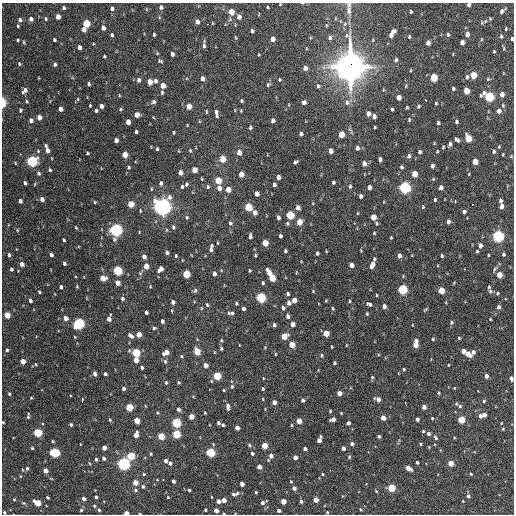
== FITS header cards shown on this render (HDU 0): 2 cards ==
NAXIS1  =                  512 / Axis length
NAXIS2  =                  512 / Axis length

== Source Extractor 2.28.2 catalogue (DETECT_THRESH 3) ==
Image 512 x 512 px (HDU 0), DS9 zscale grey, 1 PNG px = 1 image px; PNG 516 x 516 px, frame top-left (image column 1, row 512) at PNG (2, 3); no overlay
Background 1140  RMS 34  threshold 103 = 3 sigma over >= 5 px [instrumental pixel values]
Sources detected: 458; all 458 listed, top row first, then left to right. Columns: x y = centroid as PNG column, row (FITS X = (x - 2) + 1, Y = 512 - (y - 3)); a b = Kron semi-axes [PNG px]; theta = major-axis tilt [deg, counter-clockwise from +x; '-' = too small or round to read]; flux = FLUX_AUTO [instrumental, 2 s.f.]
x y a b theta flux
302 3 4 2 - 2.0e+03
280 4 2 2 - 1.8e+03
469 5 4 3 - 7.1e+03
161 7 5 5 - 6.2e+03
268 7 3 2 - 2.3e+03
64 8 4 3 - 4.1e+03
112 8 4 4 - 5.6e+03
349 11 14 7 -82 1.5e+04
502 11 6 4 41 7.5e+03
231 12 5 4 - 3.3e+04
411 12 3 3 - 3.2e+03
58 17 4 4 - 1.6e+04
159 17 5 3 - 2.3e+03
239 17 5 4 - 1.1e+04
335 18 5 3 - 2.2e+03
31 19 5 5 - 9.1e+03
46 19 5 4 - 3.5e+03
490 19 5 5 - 2.8e+03
20 20 5 5 - 7.1e+03
197 22 5 4 - 9.9e+03
86 23 5 4 - 5.9e+04
482 23 7 5 65 4.1e+03
208 24 2 2 - 2.2e+03
18 26 4 4 - 2.6e+03
103 28 4 4 - 1.1e+04
84 29 4 4 - 1.4e+04
506 29 4 3 - 2.2e+03
252 31 4 3 - 5.8e+03
393 32 6 4 34 1.1e+04
154 34 4 3 - 3.5e+03
448 34 4 4 - 4.6e+03
467 34 5 4 - 1.2e+04
112 35 4 3 - 4.3e+03
391 36 5 4 - 8.7e+03
409 36 5 4 - 2.8e+03
501 36 6 4 86 4.0e+03
235 37 4 3 - 1.9e+03
330 38 6 5 - 6.0e+03
273 39 4 4 - 1.4e+04
512 39 4 3 - 7.3e+03
18 40 3 3 - 2.5e+03
54 40 4 3 - 3.9e+03
24 42 5 3 - 2.9e+03
462 42 4 4 - 1.1e+04
428 43 5 4 - 1.4e+04
204 46 6 4 -88 5.2e+03
79 47 4 4 - 1.1e+04
504 48 5 3 - 2.3e+03
494 51 3 2 - 2.3e+03
172 54 4 4 - 9.0e+03
104 56 3 3 - 2.8e+03
396 60 6 4 72 5.1e+03
160 61 6 4 -16 3.6e+03
19 64 4 3 - 3.1e+03
55 64 4 4 - 4.9e+03
350 66 13 11 -89 2.9e+06
305 68 5 4 - 9.7e+03
411 70 4 2 - 1.7e+03
473 75 5 4 - 4.8e+04
467 77 6 4 82 4.7e+03
202 78 5 4 - 1.2e+04
434 78 5 4 - 6.6e+04
488 79 5 4 - 2.4e+03
139 80 6 5 - 7.8e+03
280 80 4 3 - 2.4e+03
155 81 5 4 - 5.4e+03
150 82 5 4 - 2.1e+04
89 84 4 3 - 4.2e+03
268 84 6 5 - 3.7e+03
163 85 5 4 - 2.0e+04
318 86 6 5 - 4.1e+03
453 88 4 3 - 4.0e+03
25 90 7 4 47 9.1e+03
466 91 5 4 - 3.0e+04
162 93 5 4 - 3.1e+03
502 94 5 4 - 1.2e+04
119 95 5 3 - 1.8e+03
399 97 4 4 - 1.9e+04
489 97 6 5 - 1.8e+05
78 99 5 5 - 2.6e+03
425 99 4 2 - 8.5e+03
27 101 5 3 - 2.7e+03
241 101 3 3 - 2.9e+03
3 102 7 4 90 3.2e+04
153 102 5 4 - 6.3e+03
304 102 5 4 - 7.2e+03
347 102 9 7 -76 1.0e+04
436 103 4 3 - 2.7e+03
90 105 3 2 - 2.3e+03
503 105 6 4 -70 3.0e+03
101 106 4 4 - 8.6e+03
189 106 5 4 - 2.4e+04
418 106 5 3 - 2.9e+03
407 107 3 3 - 2.3e+03
60 109 4 4 - 1.2e+04
121 109 5 4 - 2.9e+03
392 109 4 3 - 3.3e+03
20 110 4 3 - 3.5e+03
96 111 4 3 - 4.2e+03
241 111 4 2 - 1.8e+03
499 111 5 4 - 1.1e+04
206 112 4 3 - 2.6e+03
216 113 8 3 -83 7.4e+03
368 113 5 4 - 9.7e+03
137 115 4 4 - 1.8e+04
374 116 4 4 - 8.9e+03
39 117 4 4 - 1.7e+04
31 120 5 4 - 9.6e+03
273 120 4 4 - 7.0e+03
409 120 4 3 - 2.8e+03
199 121 5 3 - 1.8e+03
128 122 4 4 - 1.8e+04
456 122 4 4 - 4.1e+03
438 123 4 3 - 4.0e+03
250 127 5 4 - 4.3e+03
375 127 3 2 - 2.0e+03
136 132 4 3 - 3.9e+03
174 133 3 2 - 2.5e+03
301 134 4 3 - 4.6e+03
341 134 5 4 - 3.3e+04
468 138 5 4 - 5.7e+04
116 140 4 4 - 1.0e+04
457 140 5 3 - 6.6e+03
450 144 5 4 - 6.3e+03
46 146 4 4 - 3.8e+03
443 147 4 3 - 2.4e+03
357 148 5 4 - 6.3e+03
157 149 4 3 - 3.1e+03
47 150 5 4 - 1.4e+04
190 150 4 3 - 2.4e+03
331 151 5 4 - 1.4e+04
437 151 4 3 - 2.1e+03
493 151 5 4 - 5.0e+03
239 152 5 4 - 1.9e+04
420 152 5 4 - 5.0e+03
87 153 3 3 - 3.0e+03
125 155 5 4 - 2.9e+04
409 156 5 4 - 6.5e+03
511 156 4 4 - 2.1e+03
222 159 5 4 - 3.9e+04
380 159 4 4 - 6.0e+03
32 161 5 5 - 2.8e+05
295 162 5 3 - 4.1e+03
475 162 5 4 - 2.7e+04
364 164 5 4 - 1.2e+04
432 166 4 3 - 6.2e+03
128 167 4 4 - 3.2e+03
401 167 5 4 - 4.0e+03
50 170 5 4 - 3.1e+03
194 170 5 4 - 2.3e+04
180 172 5 4 - 1.3e+04
39 173 5 4 - 5.0e+03
241 174 5 4 - 2.0e+04
414 174 5 4 - 3.2e+04
278 177 4 4 - 1.0e+04
433 179 5 4 - 2.2e+03
218 180 5 4 - 4.7e+04
333 182 3 3 - 3.8e+03
25 183 4 3 - 5.2e+03
161 183 6 5 - 4.7e+03
35 184 5 3 - 2.0e+03
186 184 5 3 - 3.9e+03
274 185 4 3 - 6.4e+03
350 186 5 4 - 3.4e+03
182 187 4 3 - 3.4e+03
208 187 5 5 - 3.6e+03
369 187 4 4 - 1.1e+04
405 187 5 5 - 4.3e+05
441 187 4 4 - 1.1e+04
219 188 6 5 - 1.2e+04
228 189 5 4 - 2.4e+04
256 194 4 4 - 1.3e+04
361 196 4 4 - 6.8e+03
42 199 5 4 - 9.0e+03
435 200 4 3 - 3.4e+03
20 201 4 4 - 7.7e+03
500 201 4 3 - 5.2e+03
95 202 4 4 - 2.2e+03
130 204 5 4 - 3.8e+04
473 204 3 2 - 3.2e+03
501 206 5 4 - 8.9e+03
162 207 7 7 - 1.2e+06
248 207 5 4 - 7.8e+04
423 207 5 4 - 2.3e+03
298 208 5 4 - 1.1e+04
464 211 4 4 - 5.0e+03
255 213 5 4 - 1.2e+04
357 213 4 3 - 1.8e+03
290 215 5 4 - 1.0e+05
187 217 5 5 - 3.5e+03
278 217 4 3 - 7.2e+03
373 217 5 4 - 3.3e+04
448 221 4 3 - 7.5e+03
299 222 5 4 - 3.3e+04
230 223 5 4 - 4.2e+03
377 223 5 4 - 3.0e+03
173 227 5 4 - 4.2e+03
76 228 4 2 - 2.1e+03
17 230 5 4 - 2.5e+03
116 230 6 5 - 5.9e+05
374 233 3 3 - 2.3e+03
250 236 5 3 - 6.5e+03
280 236 4 3 - 4.6e+03
498 236 5 5 - 4.0e+05
391 238 3 2 - 2.1e+03
64 240 3 3 - 3.2e+03
265 243 5 4 - 4.2e+04
480 245 4 4 - 9.8e+03
211 248 9 4 82 8.0e+03
285 251 3 3 - 3.8e+03
326 251 3 2 - 1.7e+03
477 251 3 3 - 2.5e+03
167 252 4 3 - 5.7e+03
317 253 4 3 - 5.2e+03
503 254 4 3 - 4.0e+03
9 255 5 3 - 4.3e+03
51 255 4 3 - 7.6e+03
255 255 4 3 - 2.6e+03
488 255 3 2 - 1.9e+03
176 256 4 3 - 2.5e+03
399 256 4 4 - 1.1e+04
442 256 3 3 - 3.4e+03
144 257 5 4 - 8.3e+03
374 259 4 3 - 3.0e+03
64 263 4 3 - 5.0e+03
22 264 5 4 - 1.2e+04
351 265 4 4 - 1.3e+04
372 265 7 4 64 1.7e+04
146 266 5 4 - 2.6e+04
11 269 4 3 - 4.2e+03
160 269 6 4 49 1.3e+04
117 271 5 4 - 1.6e+05
249 271 3 3 - 2.6e+03
269 273 7 4 -64 2.3e+04
186 274 5 4 - 7.8e+04
214 274 4 4 - 9.1e+03
499 275 4 4 - 3.2e+04
103 278 5 4 - 2.7e+04
272 278 5 4 - 4.9e+04
118 283 4 4 - 1.6e+04
263 283 4 4 - 3.6e+03
77 286 4 3 - 2.4e+03
61 287 4 3 - 5.1e+03
489 287 4 4 - 2.9e+03
402 289 5 5 - 2.0e+05
195 290 6 4 86 4.1e+03
441 290 5 4 - 5.0e+04
313 291 4 4 - 1.9e+03
490 291 8 5 -80 4.4e+03
39 292 4 3 - 3.0e+03
497 293 5 4 - 3.1e+03
287 294 4 3 - 5.0e+03
376 295 4 2 - 1.9e+03
122 298 5 4 - 4.6e+03
261 298 5 5 - 2.0e+05
30 300 4 3 - 6.1e+03
294 300 4 4 - 2.1e+04
326 300 5 3 - 2.0e+03
349 301 4 3 - 2.2e+03
173 302 4 3 - 7.6e+03
236 303 3 3 - 3.0e+03
288 303 5 4 - 7.6e+03
369 304 7 5 -29 5.2e+03
207 305 5 3 - 2.9e+03
384 306 4 4 - 9.0e+03
498 307 5 4 - 7.0e+03
201 308 5 3 - 2.0e+03
243 308 4 3 - 6.1e+03
283 308 5 4 - 6.1e+03
333 308 4 3 - 2.4e+03
425 310 6 3 39 2.3e+03
146 312 4 3 - 5.6e+03
228 313 5 3 - 2.5e+03
232 313 5 4 - 4.3e+03
367 314 4 3 - 2.4e+03
7 315 5 4 - 3.4e+04
288 316 5 4 - 7.0e+03
65 318 5 4 - 1.4e+04
109 319 5 4 - 1.3e+04
490 319 3 2 - 2.1e+03
162 321 4 3 - 6.0e+03
451 322 5 4 - 3.6e+03
79 323 5 5 - 3.0e+05
292 324 4 4 - 1.3e+04
274 325 4 3 - 4.4e+03
154 328 5 4 - 3.6e+03
326 333 5 4 - 3.4e+04
139 334 4 4 - 2.1e+04
131 336 7 4 -38 7.9e+03
284 336 5 4 - 4.0e+04
459 338 4 4 - 2.3e+03
433 339 3 3 - 2.7e+03
221 340 4 4 - 2.4e+03
416 341 5 4 - 5.8e+03
292 345 5 4 - 3.6e+04
346 345 4 3 - 1.6e+03
415 345 6 4 88 2.3e+04
332 347 3 2 - 2.2e+03
221 349 4 3 - 3.3e+03
7 350 4 4 - 4.8e+03
197 351 5 4 - 5.4e+04
463 351 4 4 - 1.6e+04
166 352 7 5 29 1.6e+04
214 352 4 3 - 1.8e+03
473 352 4 4 - 7.1e+03
136 353 5 4 - 1.1e+05
275 354 4 3 - 1.8e+03
468 354 6 4 -32 2.3e+04
321 355 6 5 - 3.4e+03
181 356 4 4 - 2.7e+03
136 360 5 4 - 1.9e+04
23 361 4 4 - 2.0e+04
165 361 6 5 - 4.9e+03
334 363 3 3 - 3.2e+03
35 364 4 4 - 2.6e+03
205 365 4 4 - 1.5e+04
448 365 3 2 - 1.7e+03
142 367 4 3 - 4.7e+03
404 369 3 3 - 3.1e+03
95 374 4 3 - 8.0e+03
105 374 4 3 - 4.5e+03
217 376 5 4 - 8.8e+04
486 376 4 3 - 9.0e+03
372 377 4 3 - 3.1e+03
263 378 4 3 - 1.5e+03
511 378 5 3 - 6.5e+03
178 382 4 4 - 3.1e+03
166 383 5 4 - 3.3e+03
232 386 6 4 73 3.2e+03
123 388 4 3 - 7.2e+03
454 388 4 3 - 1.7e+03
263 389 3 3 - 2.9e+03
224 390 3 3 - 2.1e+03
339 393 4 4 - 1.6e+04
438 393 4 3 - 2.6e+03
9 394 5 3 - 3.4e+03
31 398 3 3 - 2.0e+03
263 399 4 3 - 1.6e+03
378 399 5 4 - 1.3e+04
82 400 4 2 - 7.4e+03
303 400 4 4 - 5.3e+03
484 401 4 3 - 2.7e+03
274 402 4 4 - 1.1e+04
456 404 4 4 - 2.2e+03
228 406 7 4 -85 1.0e+04
460 406 5 4 - 3.8e+03
129 407 5 4 - 7.4e+04
424 407 4 4 - 1.1e+04
178 409 5 4 - 5.9e+03
330 411 3 3 - 2.0e+03
157 413 5 4 - 2.7e+03
205 413 3 3 - 2.2e+03
341 413 3 2 - 1.8e+03
484 415 4 4 - 1.0e+04
28 416 8 3 82 4.0e+03
191 416 4 4 - 2.0e+04
480 416 5 3 - 7.0e+03
383 418 4 4 - 1.9e+04
432 418 3 3 - 1.9e+03
333 419 5 4 - 1.2e+04
417 419 4 4 - 8.0e+03
110 420 5 4 - 2.9e+03
137 420 4 4 - 3.1e+04
461 420 4 4 - 5.5e+04
299 421 4 4 - 2.7e+04
3 422 3 3 - 2.2e+03
176 423 5 5 - 1.4e+05
218 423 4 3 - 4.9e+03
348 423 4 4 - 6.7e+03
71 424 4 3 - 3.6e+03
223 425 4 3 - 3.4e+03
291 425 4 3 - 2.0e+03
237 428 4 4 - 1.4e+04
503 429 4 4 - 2.0e+03
423 431 3 3 - 2.7e+03
37 432 5 4 - 1.2e+05
176 434 5 4 - 8.7e+04
428 434 4 4 - 5.6e+03
136 435 5 4 - 1.7e+04
161 436 4 4 - 5.4e+04
379 436 3 3 - 4.1e+03
435 438 6 4 -50 4.3e+03
319 440 6 4 67 1.5e+04
53 441 4 3 - 3.0e+03
80 444 3 2 - 1.1e+03
213 444 5 3 - 1.9e+03
352 444 4 4 - 6.2e+03
420 444 4 3 - 2.5e+03
249 445 5 4 - 3.2e+03
264 446 4 4 - 4.0e+04
32 448 4 3 - 2.3e+03
104 448 4 4 - 1.3e+04
343 448 4 4 - 8.7e+03
305 449 4 3 - 7.7e+03
54 452 6 5 - 1.5e+05
210 452 5 4 - 1.5e+05
252 453 4 4 - 3.9e+03
150 454 4 3 - 3.1e+03
131 456 5 4 - 8.2e+04
271 456 5 5 - 1.1e+04
295 457 4 4 - 1.1e+04
349 457 5 4 - 3.2e+03
104 458 4 4 - 6.8e+03
96 459 4 3 - 4.2e+03
166 460 4 4 - 7.6e+03
417 462 3 3 - 4.1e+03
89 463 4 3 - 1.9e+03
170 463 5 4 - 4.8e+03
450 463 4 4 - 2.4e+04
123 464 5 5 - 5.0e+05
259 467 4 4 - 1.2e+04
27 468 5 4 - 3.7e+03
408 468 5 4 - 1.9e+04
23 470 4 3 - 1.7e+03
45 471 4 4 - 1.6e+04
144 474 4 4 - 2.6e+03
322 474 3 3 - 2.5e+03
471 474 3 3 - 2.3e+03
20 476 5 3 - 1.7e+03
173 481 4 3 - 5.3e+03
135 482 4 4 - 2.1e+04
291 482 3 3 - 2.0e+03
242 484 4 4 - 1.0e+04
143 486 5 5 - 4.6e+03
294 488 4 4 - 8.7e+03
391 488 5 4 - 7.7e+04
135 490 5 5 - 4.3e+03
189 490 3 3 - 3.2e+03
376 491 5 3 - 2.3e+03
256 492 3 3 - 2.6e+03
237 493 4 4 - 3.0e+03
233 494 5 4 - 4.5e+03
468 496 5 4 - 5.0e+03
47 497 3 2 - 2.3e+03
96 497 3 3 - 3.6e+03
168 497 3 3 - 1.7e+03
83 498 4 3 - 8.0e+03
14 499 3 3 - 2.0e+03
224 500 4 4 - 1.5e+04
316 500 4 4 - 2.0e+04
218 501 4 4 - 1.1e+04
283 501 4 4 - 2.5e+04
301 501 3 3 - 5.5e+03
463 501 3 3 - 1.4e+03
23 503 5 4 - 2.6e+03
37 503 5 4 - 4.4e+04
262 503 5 4 - 5.9e+03
94 506 5 4 - 3.1e+03
360 509 4 3 - 2.0e+03
81 510 4 4 - 2.9e+03
99 510 4 4 - 3.2e+03
205 510 3 3 - 3.0e+03
216 510 4 4 - 1.1e+04
279 510 4 3 - 4.7e+03
4 512 3 3 - 3.5e+03
327 512 3 3 - 2.4e+03
126 513 4 3 - 1.6e+04
224 514 3 2 - 2.3e+03
At the frame edge (FLAGS 8, measured only in part): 10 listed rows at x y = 302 3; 280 4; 469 5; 512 39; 3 102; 511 378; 3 422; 4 512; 126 513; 224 514